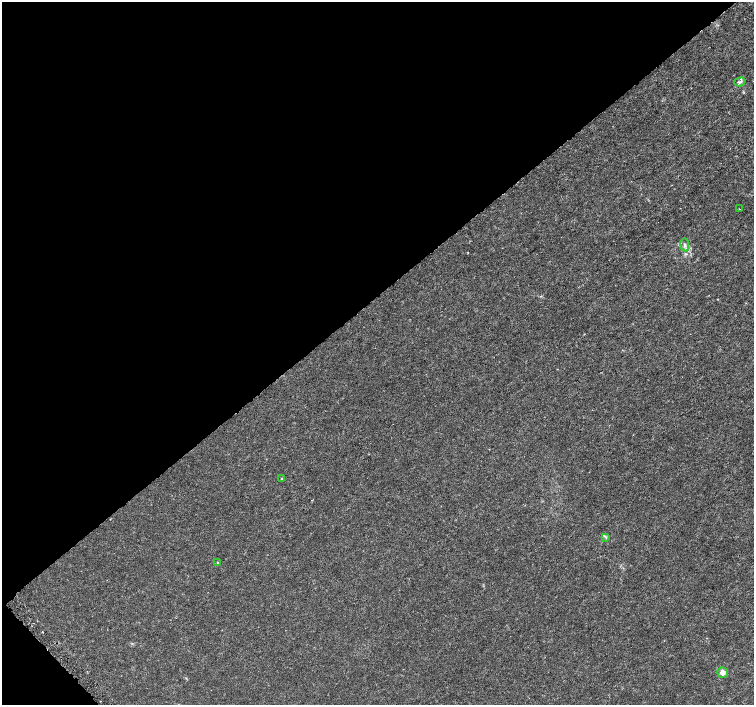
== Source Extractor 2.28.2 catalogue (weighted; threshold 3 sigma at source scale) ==
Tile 5 of 4 x 4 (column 1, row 2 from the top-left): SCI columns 27-1529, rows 2982-4386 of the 6065 x 6026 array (HDU 1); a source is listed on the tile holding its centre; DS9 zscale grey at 2 x 2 block average (1 PNG px = mean of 2 x 2 image px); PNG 756 x 707 px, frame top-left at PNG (2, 2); each listed source drawn as its Kron ellipse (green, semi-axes under 4 px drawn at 4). Shown black and unused: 43% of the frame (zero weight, under 3 of 5 exposures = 2% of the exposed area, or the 3 px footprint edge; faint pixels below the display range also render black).
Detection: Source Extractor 2.28.2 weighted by HDU 2 'WHT'; one run over the whole footprint, this tile lists its part. Background -5.22e-05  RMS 7.0e-04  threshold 0.00314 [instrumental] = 3 sigma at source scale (4.5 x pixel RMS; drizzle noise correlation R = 1.50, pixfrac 1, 0.0396/0.0396 arcsec/px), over >= 5 px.
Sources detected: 7; all 7 listed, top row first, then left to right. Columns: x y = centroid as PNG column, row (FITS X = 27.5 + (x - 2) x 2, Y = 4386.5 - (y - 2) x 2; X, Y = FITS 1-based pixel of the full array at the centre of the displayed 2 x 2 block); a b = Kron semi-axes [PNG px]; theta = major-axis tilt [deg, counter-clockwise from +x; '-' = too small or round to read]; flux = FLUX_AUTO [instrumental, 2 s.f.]
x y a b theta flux
740 82 6 3 16 0.35
739 209 2 2 - 0.056
685 245 6 3 -83 0.35
282 478 3 2 - 0.12
606 537 3 3 - 0.16
218 562 2 2 - 0.13
723 673 5 5 - 0.96